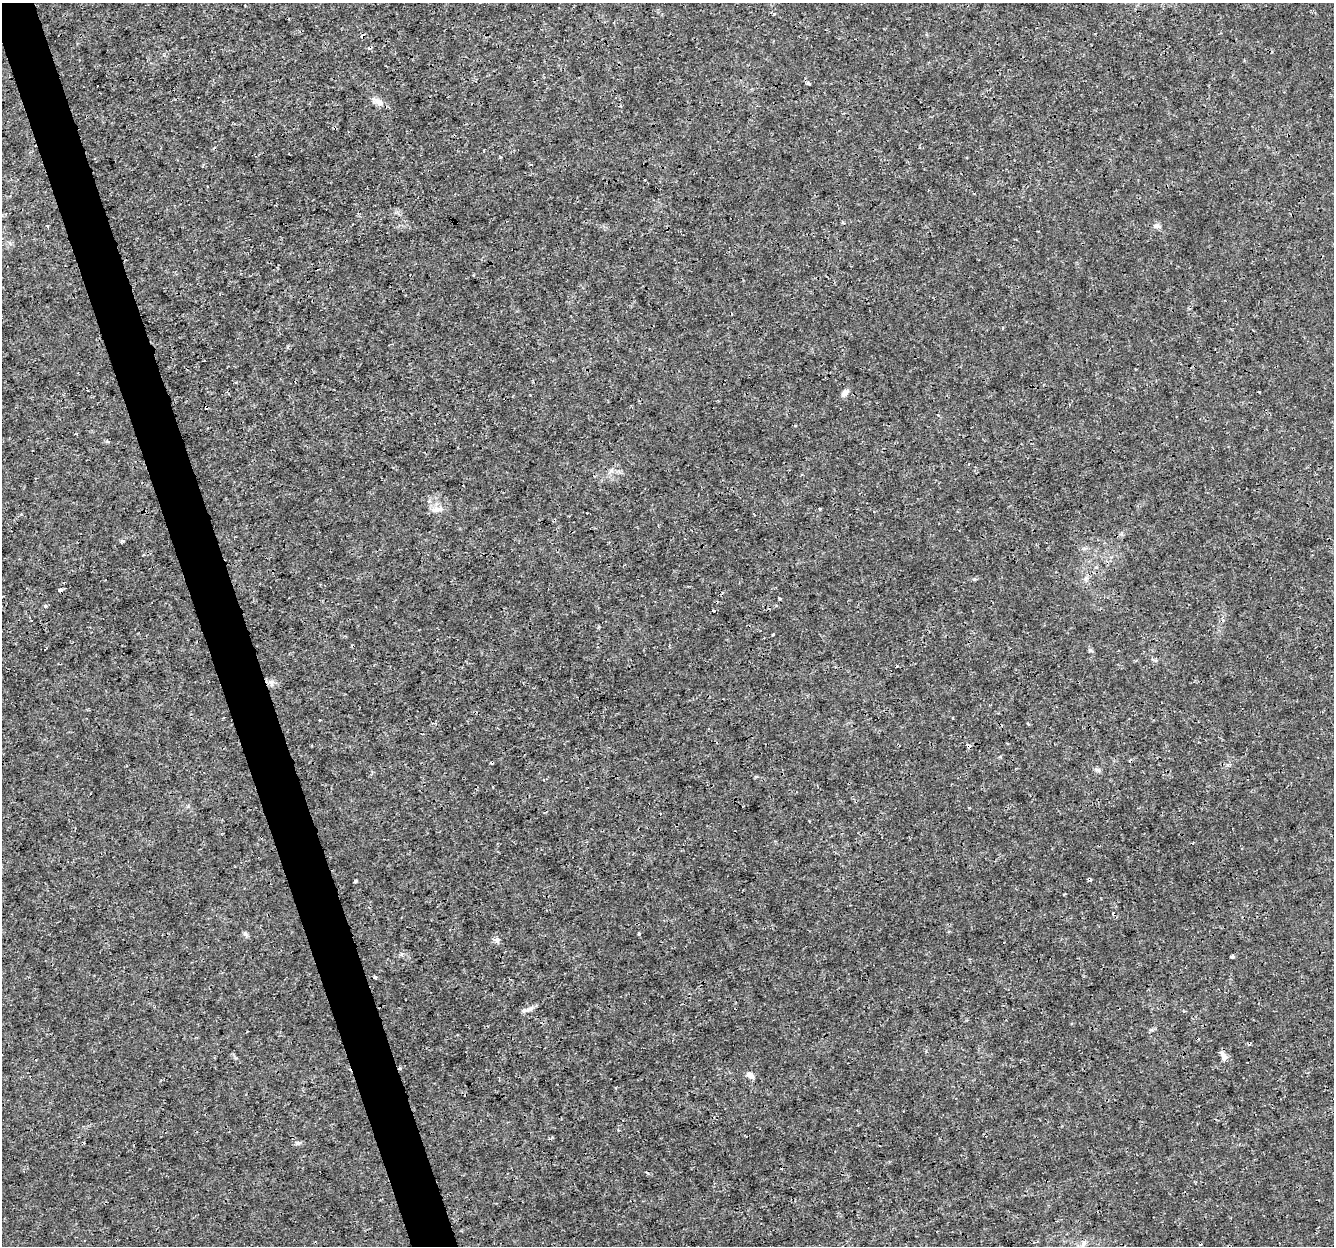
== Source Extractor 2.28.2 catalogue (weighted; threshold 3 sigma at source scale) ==
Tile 11 of 4 x 4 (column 3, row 3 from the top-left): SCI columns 2665-3996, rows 1306-2549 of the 5331 x 5145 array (HDU 1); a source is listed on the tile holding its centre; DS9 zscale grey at full resolution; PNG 1336 x 1248 px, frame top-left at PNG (2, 3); no overlay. Shown black and unused: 4% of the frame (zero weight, under 3 of 4 exposures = <1% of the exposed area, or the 3 px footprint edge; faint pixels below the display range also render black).
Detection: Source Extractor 2.28.2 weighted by HDU 2 'WHT'; one run over the whole footprint, this tile lists its part. Background 0.0019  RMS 8.0e-04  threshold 0.00358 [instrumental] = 3 sigma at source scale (4.5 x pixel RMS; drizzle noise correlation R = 1.50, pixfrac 1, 0.0396/0.0396 arcsec/px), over >= 5 px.
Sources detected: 38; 5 cosmic-ray / hot-pixel residue — not listed; the other 33 listed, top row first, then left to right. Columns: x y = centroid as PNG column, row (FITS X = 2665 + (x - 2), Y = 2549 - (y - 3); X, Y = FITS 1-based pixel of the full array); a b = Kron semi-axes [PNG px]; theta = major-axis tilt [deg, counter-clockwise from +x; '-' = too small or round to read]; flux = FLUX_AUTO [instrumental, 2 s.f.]
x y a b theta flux
809 83 5 4 - 0.13
378 102 18 7 -28 0.52
1157 226 10 6 -4 0.27
845 393 10 7 45 0.37
108 442 5 3 - 0.1
437 509 19 7 6 0.6
820 509 3 3 - 0.3
121 542 4 3 - 0.14
974 579 5 5 - 0.096
60 590 4 3 - 0.64
779 598 4 3 - 0.13
45 606 5 4 - 0.14
713 610 3 3 - 0.7
31 620 2 2 - 0.073
773 634 3 3 - 0.17
1090 650 7 5 -43 0.13
271 682 9 6 -74 0.31
968 746 6 5 - 0.19
1097 770 10 5 -31 0.19
356 881 4 3 - 0.21
1064 894 4 2 - 0.07
245 934 7 6 - 0.17
639 934 4 3 - 0.11
497 940 7 6 - 0.28
1232 957 5 4 - 0.12
375 977 4 2 - 0.18
524 1010 10 5 9 0.24
1184 1011 4 4 - 0.08
1223 1056 13 8 -64 0.4
400 1068 4 4 - 0.11
750 1075 9 6 -40 0.45
298 1143 7 5 13 0.19
1084 1243 12 5 56 0.34
Overlapping masked pixels (flux is a lower limit): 3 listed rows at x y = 60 590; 968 746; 400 1068